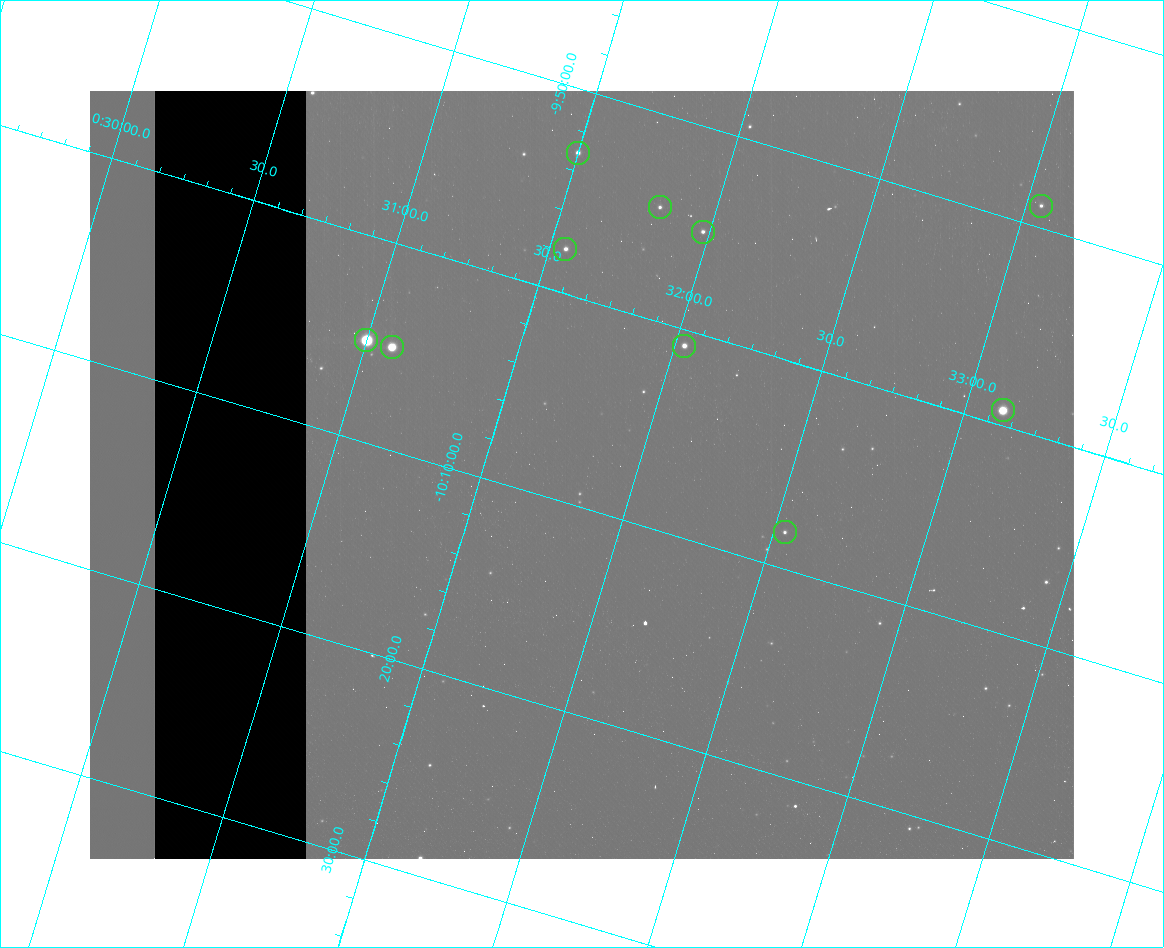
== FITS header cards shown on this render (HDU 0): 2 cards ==
NAXIS1  =                  984 / Size of image - Xaxis
NAXIS2  =                  768 / Size of image - Yaxis

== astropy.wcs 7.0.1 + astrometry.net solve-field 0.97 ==
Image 984 x 768 px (HDU 0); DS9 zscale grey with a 90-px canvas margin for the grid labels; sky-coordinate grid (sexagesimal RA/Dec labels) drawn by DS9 from the SOLVED WCS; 10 Tycho-2 reference stars matched to detected sources circled (green)
Header WCS: none
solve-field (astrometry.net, Tycho-2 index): SOLVED blind (the file carries no WCS)
Solved WCS: RA---TAN-SIP/DEC--TAN-SIP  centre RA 00:31:50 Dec -10:08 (7.96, -10.14 deg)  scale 2.99 arcsec/px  FOV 49.1' x 38.4'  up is -17 deg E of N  parity flipped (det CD > 0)
(file carries no celestial WCS; the grid is the blind solution)
Tycho-2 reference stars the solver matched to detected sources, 10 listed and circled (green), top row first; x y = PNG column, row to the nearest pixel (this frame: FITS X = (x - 90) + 1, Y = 768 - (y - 91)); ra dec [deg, ICRS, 3 dp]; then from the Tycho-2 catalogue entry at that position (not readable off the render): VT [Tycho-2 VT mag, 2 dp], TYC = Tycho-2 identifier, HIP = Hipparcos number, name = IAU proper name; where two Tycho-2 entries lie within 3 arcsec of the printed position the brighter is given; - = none
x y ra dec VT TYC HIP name
578 153 7.875 -9.885 10.69 5269-806-1 - -
1041 206 8.262 -9.816 12.26 5269-1766-1 - -
660 207 7.954 -9.909 11.98 5269-2144-1 - -
703 232 7.995 -9.918 12.00 5269-812-1 - -
565 249 7.888 -9.964 11.29 5269-2005-1 - -
366 340 7.750 -10.085 6.91 5269-2391-1 2431 -
684 346 8.008 -10.013 10.45 5269-1422-1 - -
392 347 7.772 -10.084 8.43 5269-2011-1 2444 -
1003 410 8.281 -9.988 8.67 5269-1386-1 2608 -
785 532 8.135 -10.138 11.56 5269-1565-1 - -